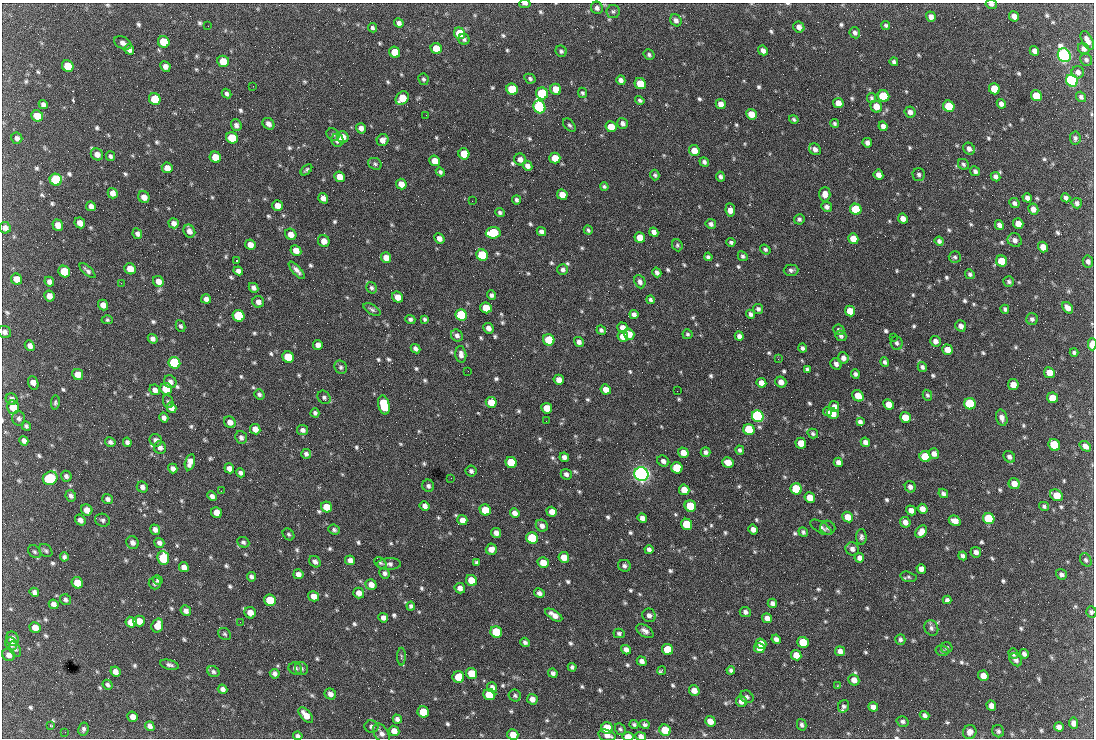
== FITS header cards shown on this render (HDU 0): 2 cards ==
NAXIS1  =                 1092 /fastest changing axis
NAXIS2  =                  736 /next to fastest changing axis

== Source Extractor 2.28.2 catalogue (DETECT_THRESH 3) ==
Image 1092 x 736 px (HDU 0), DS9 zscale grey, 1 PNG px = 1 image px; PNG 1096 x 740 px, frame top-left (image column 1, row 736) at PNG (2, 3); each listed source drawn as its Kron ellipse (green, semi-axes under 4 px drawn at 4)
Background 1550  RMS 37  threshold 110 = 3 sigma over >= 5 px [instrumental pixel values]
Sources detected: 814; of the 814, the 500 brightest by FLUX_AUTO listed and drawn (314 fainter detections omitted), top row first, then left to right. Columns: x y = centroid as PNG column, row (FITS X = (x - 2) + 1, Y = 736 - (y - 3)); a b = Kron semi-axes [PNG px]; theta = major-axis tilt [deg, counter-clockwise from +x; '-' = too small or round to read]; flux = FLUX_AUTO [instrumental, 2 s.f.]
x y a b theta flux
525 4 6 3 4 4.8e+03
991 4 6 4 -11 7.8e+03
597 8 6 5 - 7.5e+03
613 11 7 6 - 5.7e+03
1014 16 5 5 - 1.7e+04
931 17 5 4 - 1.3e+04
676 20 6 5 - 8.5e+03
399 23 5 4 - 8.7e+03
886 25 4 4 - 4.6e+03
208 26 2 2 - 4.6e+03
799 27 6 5 - 1.4e+04
372 28 5 4 - 5.2e+03
459 33 6 5 - 8.3e+04
855 33 6 5 - 7.6e+03
464 39 5 5 - 6.5e+03
1087 40 10 5 -62 1.8e+04
164 42 6 5 - 7.5e+04
123 43 9 6 -26 1.1e+04
436 48 6 5 - 5.3e+04
129 49 5 4 - 1.1e+04
1084 49 6 5 - 9.1e+03
763 50 5 4 - 1.1e+04
561 51 6 5 - 5.3e+03
1034 51 5 4 - 1.2e+04
395 52 6 5 - 5.7e+04
649 55 6 5 - 5.7e+03
1064 55 7 6 - 1.3e+06
1086 60 6 5 - 6.3e+03
223 61 6 5 - 4.9e+04
894 62 4 4 - 5.6e+03
68 66 6 5 - 7.6e+04
165 66 5 5 - 1.1e+04
1078 72 6 6 - 9.6e+03
423 79 6 5 - 5.4e+03
530 79 6 4 -29 5.4e+03
621 80 5 4 - 9.7e+03
1072 81 6 5 - 8.4e+05
640 84 6 5 - 6.1e+04
253 86 2 2 - 1.9e+04
512 89 6 5 - 1.7e+05
556 89 6 5 - 3.9e+04
994 89 6 5 - 5.8e+04
542 93 6 6 - 2.8e+05
582 93 5 4 - 5.2e+03
227 94 5 4 - 6.5e+03
883 96 6 5 - 2.0e+05
1036 96 6 5 - 5.9e+04
1081 97 5 4 - 6.2e+03
402 98 7 6 - 5.1e+04
871 98 5 4 - 4.6e+03
155 99 6 5 - 7.7e+04
640 100 5 4 - 5.3e+03
838 103 5 5 - 2.1e+04
43 104 5 4 - 7.6e+03
721 104 5 5 - 1.7e+04
1001 104 5 4 - 1.0e+04
876 106 6 5 - 2.7e+04
949 106 6 5 - 9.4e+04
539 107 6 6 - 5.9e+05
910 112 5 5 - 1.1e+04
751 114 5 5 - 3.2e+04
426 115 2 2 - 6.0e+03
37 116 6 5 - 3.8e+04
794 119 5 4 - 4.6e+03
623 123 6 5 - 9.2e+03
835 123 4 4 - 4.7e+03
268 124 6 5 - 1.1e+04
236 125 6 5 - 9.3e+03
569 125 8 5 -50 5.3e+03
883 126 5 4 - 9.8e+03
611 127 5 5 - 4.3e+04
361 128 5 5 - 1.2e+04
333 135 7 5 -40 5.5e+03
343 137 6 5 - 2.1e+04
17 138 6 5 - 9.2e+03
232 138 6 5 - 6.5e+04
1075 138 6 5 - 6.3e+03
337 140 6 6 - 1.5e+04
383 140 6 5 - 1.5e+04
867 143 5 4 - 9.5e+03
815 149 6 5 - 1.1e+04
969 149 6 5 - 1.0e+04
694 150 5 5 - 3.1e+04
97 154 6 5 - 1.6e+04
464 154 6 5 - 5.2e+04
110 156 5 4 - 6.4e+03
215 157 6 5 - 4.0e+04
555 158 5 5 - 3.5e+04
520 159 6 5 - 1.3e+04
435 161 6 5 - 2.7e+04
704 162 5 4 - 6.5e+03
375 164 7 5 -28 5.2e+03
963 164 6 5 - 4.8e+03
527 166 5 4 - 1.1e+04
167 168 5 5 - 2.2e+04
306 170 7 4 44 5.2e+03
975 171 5 4 - 6.6e+03
440 172 5 4 - 5.4e+03
655 175 5 4 - 5.1e+03
878 175 5 4 - 1.6e+04
919 175 6 6 - 6.3e+03
340 177 5 5 - 2.8e+04
720 177 5 4 - 7.0e+03
995 177 5 4 - 9.1e+03
56 180 6 6 - 2.7e+05
401 184 5 5 - 2.3e+04
604 187 4 3 - 4.8e+03
113 193 5 5 - 1.6e+04
825 194 7 5 88 1.7e+04
562 195 5 5 - 2.9e+04
144 197 6 5 - 1.8e+04
323 198 5 5 - 1.3e+04
1027 198 5 4 - 9.7e+03
1066 198 5 4 - 7.6e+03
516 200 4 3 - 5.9e+03
472 201 2 2 - 7.8e+03
1014 203 5 4 - 7.4e+03
1077 203 5 5 - 7.7e+03
91 206 5 4 - 1.2e+04
278 206 5 5 - 2.1e+04
827 207 5 5 - 8.4e+03
856 209 6 5 - 1.5e+05
1033 209 6 5 - 1.4e+04
730 210 7 5 -83 2.0e+04
500 212 5 4 - 5.6e+03
799 219 5 5 - 6.0e+03
903 219 5 4 - 1.5e+04
80 223 6 5 - 2.0e+04
174 223 5 5 - 1.1e+04
711 224 5 4 - 8.2e+03
1018 224 5 5 - 2.4e+04
58 225 6 5 - 2.1e+04
999 225 5 4 - 1.1e+04
5 228 6 5 - 1.1e+04
588 230 4 3 - 5.0e+03
189 231 6 5 - 1.3e+04
541 232 5 4 - 1.0e+04
654 232 5 4 - 1.1e+04
493 233 7 6 - 1.7e+05
137 234 5 4 - 7.7e+03
291 234 6 5 - 1.9e+04
640 237 5 5 - 3.3e+04
439 239 6 4 -48 1.3e+04
853 239 5 5 - 3.3e+04
1015 240 7 6 - 1.0e+04
324 241 6 5 - 1.9e+04
939 241 5 4 - 6.5e+03
731 242 4 4 - 5.7e+03
250 245 5 5 - 1.8e+04
677 245 6 5 - 4.7e+03
1043 247 5 5 - 2.6e+04
765 249 6 4 -36 5.3e+03
296 250 6 5 - 2.3e+04
482 255 6 5 - 1.5e+05
743 256 5 4 - 5.4e+03
708 257 4 4 - 5.6e+03
955 257 6 5 - 5.0e+03
386 258 5 5 - 2.5e+04
236 261 3 2 - 1.2e+05
1002 261 6 5 - 5.8e+04
1088 262 6 5 - 9.0e+03
130 269 6 5 - 3.4e+04
297 270 11 4 -48 1.2e+04
563 270 5 5 - 6.6e+03
791 270 7 5 2 6.6e+03
87 271 10 4 -42 7.5e+03
238 271 5 4 - 9.3e+03
64 272 6 5 - 1.0e+05
657 272 5 4 - 7.8e+03
970 274 5 4 - 5.9e+03
17 279 6 5 - 3.2e+04
158 281 6 5 - 1.9e+04
1009 281 5 5 - 5.4e+03
49 282 5 4 - 9.6e+03
640 282 7 5 -67 8.4e+03
121 283 2 2 - 9.0e+03
254 288 5 4 - 9.3e+03
371 288 6 5 - 5.6e+03
492 295 5 4 - 6.6e+03
49 296 5 5 - 1.7e+04
398 297 6 5 - 2.2e+04
206 299 5 4 - 1.0e+04
650 300 4 3 - 5.5e+03
258 302 6 5 - 1.3e+04
103 305 5 5 - 1.7e+04
486 308 6 5 - 5.7e+04
1068 308 6 4 -51 1.6e+04
372 309 9 5 -30 6.3e+03
758 309 5 4 - 6.5e+03
1005 309 4 4 - 5.5e+03
850 311 5 5 - 4.1e+04
634 314 4 4 - 9.1e+03
750 314 4 4 - 7.7e+03
461 315 6 5 - 2.6e+05
239 316 6 5 - 2.1e+05
410 319 5 4 - 5.7e+03
424 319 4 3 - 4.8e+03
1032 319 6 6 - 7.1e+03
107 320 5 4 - 4.7e+03
180 326 6 4 -62 5.5e+03
961 326 6 5 - 1.1e+04
488 328 5 5 - 1.2e+04
623 328 5 4 - 1.7e+04
601 330 5 4 - 5.7e+03
839 330 5 5 - 6.2e+03
5 332 7 6 - 9.9e+03
629 334 6 5 - 2.8e+04
687 334 5 5 - 4.7e+03
457 335 6 5 - 8.3e+03
623 336 5 5 - 2.6e+04
739 336 4 4 - 9.3e+03
841 336 6 5 - 7.1e+03
893 337 2 2 - 1.4e+04
153 339 5 4 - 8.2e+03
549 340 6 5 - 8.7e+04
935 341 5 5 - 1.1e+04
579 342 5 4 - 9.1e+03
897 343 7 6 - 6.3e+03
1092 344 6 3 90 8.0e+04
318 345 5 5 - 1.2e+04
30 346 5 4 - 1.1e+04
802 348 4 4 - 6.5e+03
415 349 5 4 - 8.8e+03
947 350 5 5 - 2.7e+04
1074 353 4 4 - 5.5e+03
461 354 8 5 -84 1.2e+04
288 357 6 5 - 9.1e+04
843 358 6 5 - 1.2e+04
778 359 2 2 - 9.1e+03
885 362 5 4 - 6.1e+03
174 363 6 5 - 3.1e+05
836 364 6 5 - 8.5e+03
341 367 7 6 - 5.8e+03
922 367 5 4 - 6.8e+03
807 369 4 4 - 5.4e+03
468 371 2 2 - 5.6e+03
1049 373 5 5 - 3.5e+04
78 374 5 5 - 2.7e+04
855 374 4 4 - 6.4e+03
559 380 5 5 - 1.8e+04
170 382 6 6 - 1.0e+04
781 382 6 5 - 1.6e+04
33 383 7 5 -67 1.6e+04
761 383 5 4 - 1.6e+04
1013 384 5 5 - 2.4e+04
166 389 6 5 - 1.1e+05
606 389 5 5 - 2.0e+04
155 390 5 5 - 1.0e+04
677 391 2 2 - 5.6e+03
259 394 5 4 - 6.1e+03
927 395 5 4 - 4.9e+03
858 396 6 5 - 3.6e+04
324 397 7 6 - 6.0e+03
1052 398 5 5 - 3.6e+04
12 399 6 5 - 8.0e+03
168 402 7 5 -69 4.6e+03
491 402 5 5 - 3.9e+04
55 403 7 4 82 4.7e+03
889 404 5 5 - 2.4e+04
970 404 6 5 - 2.8e+05
384 405 10 5 -76 1.4e+05
13 407 7 6 - 5.5e+04
834 407 5 5 - 1.4e+04
171 408 5 4 - 1.5e+04
547 408 5 5 - 4.6e+04
827 412 5 4 - 6.3e+03
315 413 4 4 - 6.5e+03
833 413 6 5 - 2.8e+04
758 416 6 5 - 7.0e+05
905 417 5 5 - 3.4e+04
19 418 7 6 - 7.5e+03
164 418 5 4 - 9.9e+03
1002 418 8 5 -75 1.3e+04
546 421 2 2 - 6.3e+03
230 422 6 5 - 1.7e+04
860 422 4 3 - 1.4e+04
26 426 5 4 - 5.5e+03
255 429 5 5 - 2.1e+04
302 430 6 5 - 8.4e+03
749 430 6 5 - 1.7e+05
813 433 5 4 - 4.9e+03
241 438 6 5 - 8.1e+03
156 440 6 6 - 1.1e+04
24 441 5 4 - 9.0e+03
110 442 5 4 - 6.9e+03
127 442 5 4 - 7.8e+03
865 442 5 4 - 1.1e+04
801 443 5 5 - 3.8e+04
1054 445 6 5 - 1.0e+05
1085 446 6 4 -36 1.2e+04
160 448 6 6 - 9.5e+03
740 450 5 4 - 6.0e+03
706 452 5 4 - 7.7e+03
683 453 5 5 - 2.4e+04
306 454 5 5 - 7.5e+03
934 454 5 5 - 1.3e+04
564 457 5 4 - 1.1e+04
925 457 6 5 - 9.7e+04
1009 457 6 5 - 7.9e+03
663 461 6 5 - 9.6e+03
190 462 8 5 76 1.7e+04
511 462 6 5 - 1.3e+05
728 462 6 5 - 3.4e+04
838 462 5 4 - 9.9e+03
173 468 5 4 - 1.0e+04
229 468 5 5 - 1.2e+04
677 468 6 5 - 1.1e+05
471 471 6 5 - 7.2e+03
240 473 5 4 - 7.6e+03
566 474 6 5 - 8.2e+03
641 474 7 7 - 1.7e+06
66 476 5 5 - 7.1e+03
50 478 7 6 - 2.0e+05
451 478 2 2 - 5.3e+03
1014 484 6 5 - 2.1e+04
428 486 6 6 - 7.0e+03
142 487 6 5 - 9.8e+03
910 487 6 5 - 9.6e+03
796 489 6 5 - 1.6e+05
684 490 5 5 - 2.9e+04
221 491 2 2 - 7.1e+03
943 493 5 4 - 6.8e+03
1056 495 7 5 -32 4.6e+04
71 496 6 5 - 7.8e+03
212 496 5 4 - 9.2e+03
810 497 5 5 - 3.7e+04
107 499 5 5 - 7.5e+03
425 506 5 4 - 1.1e+04
690 506 6 5 - 1.2e+05
1044 506 5 4 - 5.1e+03
326 507 6 5 - 4.4e+04
922 509 5 4 - 1.7e+04
87 510 6 5 - 2.1e+04
485 510 6 5 - 6.0e+04
911 510 5 4 - 1.4e+04
552 512 5 5 - 2.0e+04
217 513 5 5 - 2.6e+04
515 513 5 4 - 1.3e+04
848 517 5 5 - 3.1e+04
642 518 5 4 - 1.2e+04
989 518 6 5 - 1.6e+05
80 520 6 4 -53 1.1e+04
103 520 7 6 - 7.0e+03
462 520 5 5 - 1.9e+04
955 521 6 5 - 2.5e+04
905 522 5 5 - 1.4e+04
687 524 6 5 - 9.5e+04
542 526 6 5 - 1.2e+04
821 527 12 5 -31 8.3e+03
828 528 8 7 - 7.9e+03
753 529 5 4 - 1.2e+04
155 530 5 4 - 1.1e+04
334 530 6 5 - 5.3e+03
803 532 5 4 - 5.0e+03
921 532 7 5 54 1.8e+04
496 533 5 5 - 1.3e+04
288 534 6 5 - 4.7e+03
861 537 8 5 -89 7.0e+03
532 538 6 5 - 1.8e+05
243 542 6 5 - 5.7e+03
132 543 7 6 - 1.2e+04
159 543 5 4 - 9.8e+03
491 549 5 5 - 1.8e+04
649 549 4 4 - 7.4e+03
852 549 7 6 - 9.9e+03
46 551 7 5 -44 5.2e+03
34 552 7 5 -44 4.9e+03
976 552 5 5 - 9.6e+03
963 556 4 4 - 7.5e+03
64 557 4 4 - 6.3e+03
564 557 5 5 - 3.2e+04
163 558 7 6 - 1.7e+05
859 558 5 4 - 1.0e+04
350 560 5 4 - 1.3e+04
1086 560 7 5 -60 5.6e+03
315 562 6 5 - 8.5e+03
476 562 4 4 - 4.9e+03
380 563 7 5 -40 4.6e+03
543 563 6 5 - 3.4e+04
389 564 12 5 2 1.0e+04
624 566 6 6 - 7.4e+03
184 567 5 5 - 1.5e+04
921 569 5 4 - 1.4e+04
385 573 5 5 - 8.1e+03
298 574 5 4 - 1.2e+04
1061 574 6 5 - 8.0e+03
251 577 5 4 - 7.2e+03
908 577 8 5 -15 5.0e+03
158 580 5 4 - 5.3e+03
471 580 6 5 - 4.9e+04
77 583 6 5 - 4.4e+04
155 583 6 6 - 5.9e+03
371 585 6 5 - 2.1e+04
460 588 5 5 - 1.3e+04
34 592 5 4 - 8.3e+03
359 593 5 5 - 1.7e+04
539 593 5 4 - 9.7e+03
314 596 5 5 - 1.8e+04
65 600 6 5 - 6.2e+03
270 600 6 5 - 8.9e+04
947 600 4 4 - 6.8e+03
772 603 4 4 - 9.4e+03
54 604 5 4 - 1.2e+04
411 606 4 4 - 6.3e+03
186 611 6 5 - 1.0e+04
745 612 5 5 - 7.7e+03
1091 612 5 5 - 5.0e+03
250 613 6 5 - 2.5e+04
554 615 9 4 -33 1.8e+04
649 615 7 6 - 1.0e+04
383 618 5 4 - 1.0e+04
767 618 5 4 - 1.3e+04
139 621 6 5 - 2.6e+04
131 622 5 5 - 2.9e+04
240 622 2 2 - 4.9e+03
157 625 7 5 72 3.0e+04
35 627 6 5 - 2.1e+04
931 628 8 6 -60 7.8e+03
645 631 9 5 -34 1.1e+04
496 632 6 5 - 1.3e+05
619 633 5 4 - 5.6e+03
225 634 7 5 -39 4.6e+03
12 639 7 6 - 2.0e+04
776 639 5 4 - 9.4e+03
900 639 5 5 - 5.8e+03
525 642 5 4 - 6.6e+03
803 642 6 5 - 6.6e+04
11 644 7 5 -55 1.1e+04
761 644 5 5 - 1.9e+04
759 648 5 5 - 2.2e+04
947 648 5 5 - 5.3e+03
15 649 8 5 -59 5.5e+03
668 649 6 5 - 7.9e+04
626 650 5 4 - 1.3e+04
840 651 5 5 - 1.2e+04
942 651 6 5 - 4.8e+03
1013 654 5 5 - 7.6e+03
1024 654 5 4 - 8.5e+03
9 655 7 5 -30 1.1e+04
796 655 5 5 - 2.4e+04
401 657 9 4 90 4.6e+03
1016 660 7 5 -44 7.9e+03
642 661 5 4 - 9.6e+03
169 665 9 5 -13 7.9e+03
572 667 4 4 - 5.9e+03
295 669 7 6 - 7.0e+03
301 669 7 6 - 6.4e+03
662 670 4 3 - 9.5e+03
731 670 4 3 - 6.2e+03
115 672 5 5 - 1.4e+04
213 672 6 5 - 5.2e+03
553 673 5 4 - 6.6e+03
275 674 5 4 - 8.7e+03
472 674 6 5 - 6.1e+04
983 676 5 5 - 2.0e+04
458 677 6 6 - 5.5e+04
854 680 6 5 - 2.0e+04
107 685 5 4 - 5.6e+03
837 686 3 3 - 5.1e+03
492 687 5 5 - 9.2e+03
222 689 5 4 - 9.0e+03
694 691 5 5 - 1.9e+04
330 694 6 5 - 1.1e+04
489 695 6 5 - 1.0e+05
515 695 6 6 - 5.0e+03
747 697 7 5 -37 6.9e+03
532 699 5 5 - 1.3e+04
741 701 6 5 - 1.4e+04
844 706 6 5 - 5.6e+03
991 706 5 4 - 1.3e+04
873 707 5 4 - 1.2e+04
423 712 6 5 - 8.7e+04
306 715 9 5 -50 2.6e+04
925 715 5 4 - 7.2e+03
133 717 5 5 - 1.6e+04
397 719 5 4 - 8.9e+03
710 721 5 5 - 2.4e+04
903 721 6 5 - 6.4e+03
1073 723 5 4 - 1.1e+04
644 724 5 4 - 6.3e+03
50 725 3 2 - 6.2e+03
634 725 4 3 - 4.8e+03
802 725 6 4 -76 6.0e+03
150 726 5 4 - 1.0e+04
371 727 7 6 - 7.1e+03
1059 727 5 4 - 1.0e+04
607 728 6 5 - 1.1e+05
83 729 7 5 79 6.5e+03
620 729 6 5 - 4.6e+03
665 730 6 5 - 6.2e+04
394 731 5 5 - 2.0e+04
998 731 6 6 - 6.2e+03
65 732 2 2 - 1.0e+04
970 732 7 6 - 1.4e+04
381 733 11 7 -57 1.3e+04
513 735 5 5 - 3.2e+04
607 735 9 5 -15 1.5e+04
298 736 5 4 - 6.2e+03
628 736 5 4 - 2.0e+04
641 736 5 4 - 1.0e+04
At the frame edge (FLAGS 8, measured only in part): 11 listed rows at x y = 525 4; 991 4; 1087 40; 5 228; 5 332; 1092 344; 1091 612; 513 735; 298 736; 628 736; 641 736
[314 fainter detections neither listed nor drawn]